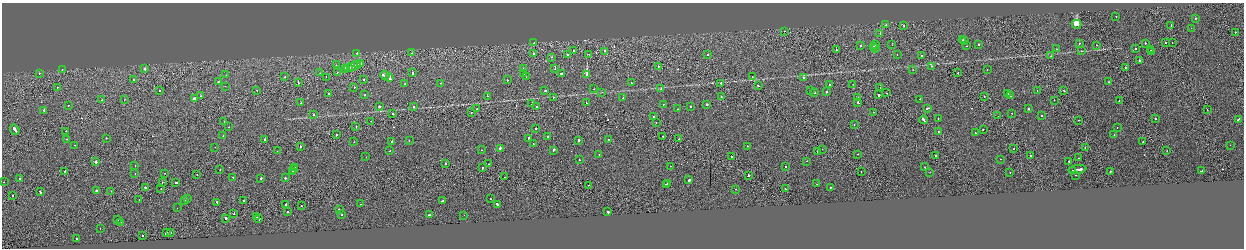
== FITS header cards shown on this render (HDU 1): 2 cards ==
NAXIS1  =                 2484
NAXIS2  =                  492

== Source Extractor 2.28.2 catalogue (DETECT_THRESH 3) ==
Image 2484 x 492 px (HDU 1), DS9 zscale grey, zoomed out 1/2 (1 PNG px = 2 x 2 image px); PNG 1246 x 250 px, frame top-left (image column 1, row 491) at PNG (2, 3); each listed source drawn as its Kron ellipse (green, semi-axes under 4 px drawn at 4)
Background -3.74e-04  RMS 0.063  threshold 0.19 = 3 sigma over >= 5 px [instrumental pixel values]
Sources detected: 308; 24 cannot appear on this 1/2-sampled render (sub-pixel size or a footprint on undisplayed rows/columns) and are neither listed nor drawn; the other 284 listed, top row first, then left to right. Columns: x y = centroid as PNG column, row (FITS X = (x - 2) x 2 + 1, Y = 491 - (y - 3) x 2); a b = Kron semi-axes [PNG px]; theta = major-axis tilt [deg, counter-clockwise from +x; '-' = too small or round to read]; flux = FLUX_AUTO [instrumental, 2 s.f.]
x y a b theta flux
1116 17 2 1 - 21
1195 19 2 2 - 94
1077 24 5 2 - 10000
886 25 2 2 - 58
903 25 2 1 - 41
1171 26 2 1 - 30
1191 28 2 1 - 12
784 31 2 1 - 68
1235 32 2 1 - 15
880 33 2 2 - 49
962 40 2 1 - 23
965 41 2 2 - 23
533 42 2 2 - 48
1145 43 2 2 - 100
1166 43 2 2 - 29
1172 43 2 1 - 27
979 44 2 2 - 42
1079 44 2 2 - 57
875 45 2 1 - 19
892 45 2 1 - 12
1097 45 2 1 - 20
861 46 2 2 - 39
967 46 2 1 - 19
873 47 3 2 - 130
1135 48 2 2 - 100
875 49 2 1 - 90
1056 49 2 2 - 45
836 50 2 1 - 24
1151 50 2 1 - 36
573 51 2 2 - 61
604 51 2 2 - 57
1081 51 3 2 - 7
1152 51 2 1 - 16
357 53 2 2 - 46
411 53 2 1 - 49
533 53 2 2 - 130
567 54 2 2 - 91
589 54 2 1 - 46
708 55 2 2 - 84
897 55 2 1 - 9.6
921 55 2 2 - 69
1051 56 2 1 - 30
551 57 2 1 - 36
1139 61 2 2 - 750
360 64 3 1 - 130
336 65 2 1 - 16
357 65 3 1 - 110
354 66 7 2 21 250
658 66 2 2 - 47
931 66 2 2 - 43
1126 67 2 1 - 90
348 68 5 2 - 230
145 69 2 2 - 140
346 69 3 2 - 130
523 69 2 2 - 51
555 69 2 2 - 340
62 70 2 1 - 59
913 70 2 1 - 37
987 70 2 2 - 49
337 72 2 1 - 14
39 73 2 2 - 35
320 73 2 1 - 24
413 73 3 2 - 170
958 73 2 1 - 43
524 74 2 2 - 36
561 74 2 2 - 65
587 74 2 2 - 5700
226 75 2 1 - 29
385 75 5 2 - 310
285 77 2 2 - 37
326 77 2 1 - 30
526 77 2 1 - 25
752 77 2 1 - 28
390 78 3 2 - 410
804 78 2 2 - 63
133 80 2 2 - 44
364 80 2 2 - 43
507 80 2 2 - 43
218 82 2 2 - 96
1108 82 2 1 - 150
298 83 2 1 - 35
440 83 2 1 - 43
631 83 2 2 - 69
721 83 2 2 - 23
405 84 2 2 - 35
830 84 2 2 - 24
853 84 2 1 - 30
225 86 2 1 - 37
758 86 2 2 - 64
57 87 2 1 - 26
354 87 2 1 - 150
880 88 2 1 - 25
594 89 2 1 - 14
661 89 2 2 - 22
159 90 2 1 - 210
257 90 2 2 - 40
545 91 2 2 - 68
811 91 2 2 - 17
1037 91 2 2 - 15
1064 91 2 2 - 56
602 92 4 2 - 7.9
815 92 3 2 - 160
827 92 2 2 - 92
328 93 2 2 - 40
886 93 2 1 - 13
1007 94 3 2 - 150
365 95 2 2 - 37
879 95 2 2 - 360
200 96 2 1 - 21
487 96 2 1 - 16
1010 96 3 2 - 140
553 97 2 2 - 22
721 97 2 2 - 18
858 97 2 2 - 120
984 97 2 1 - 23
195 98 3 2 - 250
623 98 2 2 - 48
920 99 2 2 - 54
102 100 2 2 - 180
124 100 2 1 - 110
1054 100 2 2 - 26
1119 101 2 2 - 55
858 102 2 2 - 80
301 103 2 1 - 15
587 103 2 1 - 200
532 104 2 1 - 38
663 104 2 2 - 30
707 104 2 2 - 130
68 106 2 1 - 48
379 106 2 2 - 140
413 106 2 2 - 42
691 106 2 2 - 370
536 107 2 2 - 59
927 108 3 2 - 160
477 109 2 2 - 37
678 109 2 1 - 24
1029 109 2 2 - 45
44 110 2 2 - 42
1207 110 2 1 - 21
873 112 2 1 - 19
471 113 2 1 - 83
1012 113 2 2 - 24
313 114 2 2 - 46
393 114 2 2 - 110
653 116 2 2 - 28
998 116 2 1 - 17
1041 116 2 2 - 23
938 118 2 1 - 19
1155 118 2 2 - 210
1238 119 3 2 - 120
923 120 4 2 - 220
1079 120 2 1 - 28
371 121 2 1 - 33
224 122 2 1 - 33
656 122 2 1 - 35
854 124 2 2 - 16
229 127 2 2 - 29
356 127 2 1 - 44
1117 127 2 2 - 24
536 128 2 2 - 71
983 129 2 2 - 69
15 130 5 2 - 330
66 131 2 1 - 19
939 131 2 2 - 58
975 133 2 2 - 110
336 135 2 2 - 51
1114 135 2 1 - 45
223 136 2 1 - 83
663 136 2 2 - 67
547 137 2 2 - 150
106 138 2 1 - 19
528 138 2 2 - 270
67 139 2 2 - 21
608 139 2 1 - 83
679 139 2 1 - 81
265 140 2 2 - 220
409 140 2 2 - 20
578 140 2 2 - 150
354 142 2 1 - 29
392 142 2 2 - 1200
1143 142 2 1 - 18
533 144 2 2 - 14
75 145 2 1 - 43
1230 145 2 1 - 10
747 146 2 2 - 38
215 147 2 1 - 15
300 147 2 1 - 44
1085 147 2 2 - 34
500 148 2 2 - 160
822 149 2 1 - 12
1014 149 2 2 - 22
482 150 2 2 - 22
553 150 3 2 - 150
277 151 2 2 - 29
390 151 2 2 - 33
817 151 2 1 - 69
1167 151 2 1 - 31
858 154 2 1 - 19
599 155 2 2 - 14
1030 155 2 2 - 61
935 156 2 1 - 280
366 157 2 2 - 15
731 157 2 1 - 19
1078 158 2 1 - 24
1000 159 2 1 - 21
579 160 2 2 - 57
807 161 2 2 - 18
96 162 2 2 - 370
1069 162 2 2 - 130
445 163 2 1 - 100
489 164 2 2 - 35
135 165 2 2 - 33
670 166 2 1 - 13
785 166 2 1 - 46
925 167 2 2 - 42
294 168 3 2 - 110
482 168 2 2 - 100
220 169 2 1 - 55
1077 169 9 2 6 450
293 170 2 1 - 110
1073 170 2 1 - 160
64 171 2 2 - 91
1110 171 2 2 - 53
1201 171 2 2 - 300
292 172 2 2 - 160
861 172 2 1 - 20
930 172 2 1 - 21
1010 172 2 1 - 16
164 173 2 1 - 35
135 174 2 2 - 20
197 174 2 1 - 21
749 175 2 2 - 200
1076 175 2 1 - 35
232 177 2 2 - 45
505 177 2 1 - 55
19 178 2 2 - 100
261 178 2 2 - 220
285 178 2 2 - 67
689 180 2 2 - 460
4 182 2 2 - 27
162 182 2 1 - 23
176 182 3 2 - 130
668 183 2 1 - 26
817 184 2 1 - 16
589 185 2 1 - 33
666 185 2 2 - 110
145 187 2 2 - 120
830 187 2 2 - 58
161 188 2 1 - 80
735 189 2 1 - 38
785 189 2 1 - 140
96 191 2 2 - 300
111 191 2 1 - 15
40 192 3 2 - 100
12 195 2 2 - 41
188 199 2 2 - 63
490 199 2 2 - 50
139 200 2 1 - 18
244 200 2 2 - 95
185 201 2 1 - 17
443 201 3 2 - 72
217 202 3 2 - 94
286 204 2 2 - 120
360 204 2 2 - 25
497 205 3 2 - 130
302 206 2 2 - 53
177 208 2 1 - 14
339 209 2 2 - 35
288 212 2 2 - 44
608 212 3 2 - 100
234 214 2 1 - 250
341 215 2 1 - 42
429 215 2 2 - 150
464 215 2 2 - 33
257 217 2 2 - 27
225 218 2 2 - 220
118 219 2 1 - 18
259 219 2 2 - 43
121 222 2 2 - 32
100 228 2 1 - 21
171 232 2 1 - 290
166 233 2 1 - 1600
143 236 2 1 - 32
77 238 2 2 - 47
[24 sub-pixel or undisplayed-footprint detections neither listed nor drawn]